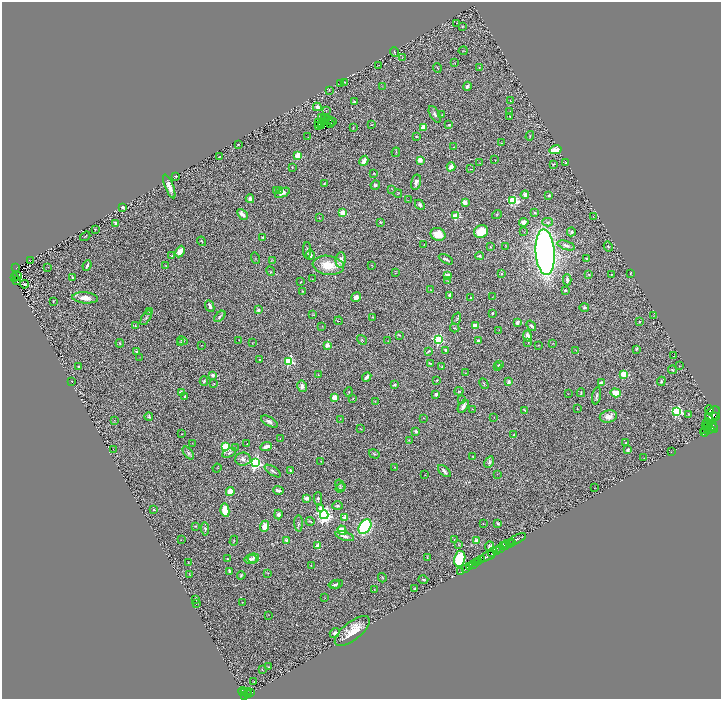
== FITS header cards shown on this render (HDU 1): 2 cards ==
NAXIS1  =                 1438
NAXIS2  =                 1393

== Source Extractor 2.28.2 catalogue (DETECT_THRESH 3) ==
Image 1438 x 1393 px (HDU 1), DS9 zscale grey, zoomed out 1/2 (1 PNG px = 2 x 2 image px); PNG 723 x 701 px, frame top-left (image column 2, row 1393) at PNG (2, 2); each listed source drawn as its Kron ellipse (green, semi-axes under 4 px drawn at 4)
Background 0.779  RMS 0.067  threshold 0.2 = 3 sigma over >= 5 px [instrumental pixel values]
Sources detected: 385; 31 cannot appear on this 1/2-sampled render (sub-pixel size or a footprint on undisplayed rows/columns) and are neither listed nor drawn; the other 354 listed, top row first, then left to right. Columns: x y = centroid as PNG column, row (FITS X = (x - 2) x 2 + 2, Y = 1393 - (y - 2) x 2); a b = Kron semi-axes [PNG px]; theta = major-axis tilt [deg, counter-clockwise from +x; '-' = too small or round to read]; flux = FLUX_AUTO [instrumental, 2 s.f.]
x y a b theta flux
457 23 2 1 - 3.7
462 26 4 3 - 10
463 51 4 1 - 4.5
394 52 5 2 - 10
402 58 3 1 - 5
455 63 2 1 - 3
379 65 2 1 - 3
437 68 4 1 - 5.8
479 68 3 3 - 8.4
344 82 3 3 - 9.3
341 84 4 2 - 15
382 86 3 2 - 5.5
467 86 4 3 - 57
329 90 2 2 - 4.6
510 101 3 2 - 5.4
355 102 3 2 - 20
317 107 4 3 - 56
327 110 2 1 - 3.8
510 112 2 1 - 6.3
435 114 9 4 -60 37
442 115 3 2 - 7.6
510 116 3 3 - 11
321 118 3 1 - 15
324 118 3 1 - 1.2
328 119 3 1 - 15
332 121 2 1 - 5.4
324 122 2 1 - 0.64
319 123 3 2 - 13
330 123 2 1 - 6.8
321 125 2 2 - 17
372 125 4 2 - 8.2
449 125 4 3 - 13
318 126 3 1 - 29
353 127 4 2 - 8.4
423 127 4 3 - 120
530 136 5 2 - 8.5
308 137 3 3 - 8
416 137 3 3 - 11
501 143 3 1 - 4.1
238 144 2 2 - 13
454 147 3 2 - 5.2
555 150 6 4 13 160
396 152 5 2 - 8.5
298 155 3 3 - 560
219 157 3 1 - 6.7
420 160 2 2 - 230
495 160 2 2 - 3.9
364 161 5 3 - 95
480 163 2 2 - 3.2
566 163 2 2 - 16
553 164 4 3 - 13
292 167 3 3 - 8
451 167 5 4 - 98
470 169 3 2 - 7.6
374 173 2 2 - 8.3
176 176 2 2 - 22
416 182 8 5 75 57
324 184 4 3 - 11
375 185 5 4 - 28
169 186 13 4 -68 110
392 189 2 1 - 3.9
280 190 4 3 - 14
276 191 4 3 - 19
282 193 8 4 26 65
398 193 4 2 - 10
525 195 4 3 - 40
549 196 2 2 - 55
250 199 4 3 - 60
409 200 2 1 - 3
513 200 4 3 - 1000
465 203 3 3 - 84
420 205 5 4 - 40
123 207 2 2 - 110
343 213 3 2 - 490
535 213 3 2 - 15
242 214 6 3 -46 82
497 214 5 2 - 9.9
456 216 3 3 - 630
593 216 3 2 - 4.8
319 218 3 2 - 6.4
380 222 3 2 - 9.8
524 222 5 4 - 73
548 222 5 3 - 20
116 223 2 2 - 120
95 229 3 2 - 8
481 232 7 6 - 250
524 232 3 2 - 4.4
571 232 4 4 - 26
438 234 7 6 - 230
85 236 5 2 - 8.9
263 237 2 2 - 11
202 241 5 3 - 14
424 244 3 2 - 6.6
566 245 9 4 -18 59
506 246 3 2 - 6.9
490 247 2 2 - 13
608 247 5 3 - 16
307 250 8 3 -89 26
180 252 6 4 64 140
545 252 23 9 -86 9100
310 255 5 3 - 52
172 256 3 3 - 9.7
480 256 4 2 - 16
255 258 6 1 -75 7.3
446 259 8 2 -28 32
587 259 4 3 - 27
272 260 4 3 - 13
341 260 8 5 85 81
30 261 2 1 - 3.5
87 265 5 2 - 29
328 265 15 9 -8 290
372 265 2 2 - 6.1
166 266 3 2 - 7.5
48 267 2 2 - 4
16 268 2 1 - 59
271 271 5 3 - 12
396 273 4 1 - 4.8
630 273 2 1 - 7.4
501 274 4 3 - 15
611 274 3 2 - 6.5
448 275 3 3 - 120
589 275 4 3 - 13
17 276 4 2 - 6.5
72 277 3 2 - 15
14 278 2 2 - 89
312 279 2 1 - 3.4
16 280 2 1 - 5.4
567 280 5 3 - 49
448 281 3 2 - 8.4
301 282 4 2 - 10
24 284 4 3 - 29
431 290 3 3 - 8.3
565 290 2 2 - 45
303 291 3 2 - 8.8
450 295 3 3 - 36
356 297 5 4 - 48
471 297 2 2 - 22
492 297 3 1 - 4.4
85 298 13 5 -5 120
53 301 3 2 - 5.9
210 306 6 3 -66 36
584 308 4 3 - 23
258 310 2 2 - 90
150 312 3 3 - 48
492 313 2 2 - 15
313 314 3 2 - 5.9
220 316 7 3 44 24
653 316 2 1 - 4.8
373 317 3 3 - 10
146 318 8 3 59 18
457 319 6 3 71 16
339 321 4 2 - 6.8
517 322 3 3 - 51
639 322 2 2 - 18
135 326 3 2 - 8.7
322 326 3 2 - 4.8
475 326 3 2 - 350
531 326 5 3 - 28
455 328 5 2 - 9
499 330 2 2 - 4.8
399 335 4 2 - 9.9
528 336 5 4 - 61
239 340 4 1 - 4.8
362 340 5 3 - 15
439 340 3 3 - 1600
478 340 2 2 - 52
182 341 5 3 - 24
388 341 2 1 - 3.6
120 343 4 3 - 12
181 343 3 2 - 33
252 343 2 1 - 5.7
528 343 3 2 - 5.9
553 343 2 1 - 4.7
202 345 2 1 - 4
327 345 2 2 - 190
538 345 2 2 - 4.6
636 349 4 3 - 15
446 350 4 3 - 23
576 350 3 2 - 4.5
428 351 4 2 - 13
137 352 2 2 - 59
673 356 2 1 - 3.7
140 357 2 1 - 3.2
259 359 2 2 - 16
289 361 3 3 - 1400
430 363 4 2 - 14
499 364 4 3 - 18
442 366 4 2 - 9.1
679 366 2 1 - 6
78 367 3 3 - 19
498 367 2 2 - 6.7
672 370 4 3 - 16
465 373 3 2 - 4.6
624 374 3 3 - 610
212 375 2 2 - 71
318 375 2 2 - 6
367 377 5 2 - 45
436 380 3 2 - 11
72 381 2 2 - 7.5
204 381 4 2 - 15
661 381 4 4 - 21
508 382 3 2 - 49
601 383 3 3 - 48
214 384 4 2 - 9.4
484 384 5 2 - 12
394 385 3 2 - 19
302 386 6 4 -77 52
459 391 4 3 - 16
181 392 2 2 - 150
349 392 5 2 - 8.6
581 393 4 2 - 11
616 393 5 4 - 170
436 394 4 3 - 31
568 394 2 2 - 3.6
185 396 3 2 - 16
597 396 9 3 79 26
335 397 3 2 - 430
353 398 3 2 - 7
462 400 2 1 - 3.9
375 402 3 2 - 5.8
463 406 7 3 54 52
577 408 2 1 - 8.6
472 409 2 1 - 4
709 409 4 2 - 200
525 410 3 2 - 10
677 411 3 3 - 1900
713 414 8 6 40 2400
689 415 4 2 - 11
149 416 4 3 - 14
608 416 9 6 12 110
494 417 2 1 - 3.5
715 417 3 2 - 450
423 418 2 2 - 4.6
340 419 2 1 - 3.3
114 420 3 2 - 5.1
269 422 9 4 -29 47
711 423 10 3 -60 4500
706 424 6 3 63 750
708 427 5 3 - 1400
713 427 4 2 - 1800
361 429 3 1 - 5.9
707 430 7 3 9 3200
416 431 2 2 - 120
705 432 4 2 - 1900
182 434 2 1 - 8.1
514 435 2 2 - 40
280 438 2 1 - 3
409 440 4 2 - 7.3
192 443 2 2 - 3.6
626 443 2 2 - 49
247 444 2 2 - 5.3
226 447 4 3 - 810
266 447 6 3 23 80
235 448 3 2 - 7.7
113 449 2 1 - 5.8
628 450 4 3 - 23
671 452 2 1 - 3.2
188 453 7 4 -49 30
229 453 7 3 27 25
374 454 5 3 - 14
473 456 2 2 - 6.7
644 458 2 1 - 2.9
243 459 8 6 5 66
321 461 2 2 - 4.6
489 462 6 4 62 23
255 463 4 4 - 3000
394 467 3 2 - 9
217 468 4 1 - 6.7
273 471 9 3 -33 28
290 471 4 3 - 21
444 471 7 3 -43 31
497 474 2 2 - 4
425 475 2 1 - 3.8
340 485 6 3 -60 14
340 488 5 4 - 21
595 488 2 1 - 3.8
278 490 5 2 - 35
230 492 4 3 - 230
307 498 4 3 - 79
318 499 6 3 88 25
337 506 5 3 - 19
320 509 3 3 - 200
154 510 2 2 - 48
225 510 7 3 -80 270
278 514 5 4 - 40
324 515 4 4 - 4600
345 518 3 2 - 270
310 521 4 2 - 14
299 523 8 3 -89 24
483 524 2 2 - 5.1
498 524 3 2 - 17
195 526 3 3 - 9.5
264 526 6 4 68 140
365 527 8 5 55 1500
205 529 7 4 -84 26
342 530 5 3 - 240
345 536 10 4 -17 54
517 539 10 2 27 1700
181 540 2 1 - 3.2
287 540 4 3 - 64
454 540 3 3 - 12
234 541 5 2 - 9.4
477 541 2 2 - 230
512 542 2 2 - 990
509 544 3 2 - 510
459 545 3 2 - 8.9
503 545 4 2 - 440
506 545 5 2 - 270
318 546 3 3 - 97
490 546 5 3 - 31
500 549 3 3 - 270
497 551 3 2 - 380
493 552 5 3 - 1000
487 556 9 2 22 2300
427 557 2 2 - 8.3
253 558 5 4 - 48
227 559 2 2 - 13
250 559 6 5 - 35
460 559 8 5 77 730
481 559 2 2 - 270
479 561 3 2 - 630
188 562 2 1 - 6.1
477 563 2 2 - 550
473 564 3 2 - 350
311 565 2 2 - 7.1
469 567 2 1 - 200
465 569 2 1 - 45
229 571 3 2 - 27
461 572 2 1 - 27
268 573 3 2 - 4.8
190 575 4 2 - 6.6
241 575 4 3 - 18
382 578 5 3 - 11
423 579 5 3 - 14
337 584 6 3 9 28
334 585 6 3 9 31
374 589 2 2 - 4.6
415 589 2 2 - 14
325 598 2 2 - 4.9
195 599 2 2 - 18
242 602 2 1 - 5
197 603 2 2 - 8.9
269 615 2 1 - 3.1
352 631 21 9 38 280
335 633 5 4 - 34
268 667 2 2 - 7.8
262 670 3 2 - 5.6
254 682 2 1 - 16
243 691 4 3 - 300
249 691 2 1 - 3.5
245 692 4 2 - 270
251 693 4 2 - 140
248 694 4 2 - 150
244 696 4 3 - 400
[31 sub-pixel or undisplayed-footprint detections neither listed nor drawn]